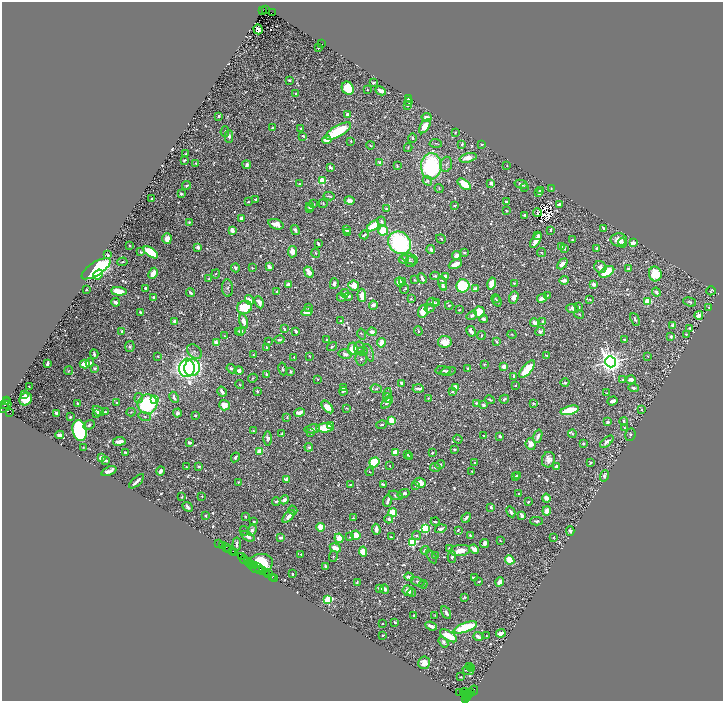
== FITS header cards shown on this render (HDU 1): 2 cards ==
NAXIS1  =                 1442
NAXIS2  =                 1398

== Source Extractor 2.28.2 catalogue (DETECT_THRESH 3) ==
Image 1442 x 1398 px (HDU 1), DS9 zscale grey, zoomed out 1/2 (1 PNG px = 2 x 2 image px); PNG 725 x 703 px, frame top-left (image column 2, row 1398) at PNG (2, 2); each listed source drawn as its Kron ellipse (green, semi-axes under 4 px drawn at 4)
Background 1.1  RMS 0.011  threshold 0.0326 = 3 sigma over >= 5 px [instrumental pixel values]
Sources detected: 1270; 132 cannot appear on this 1/2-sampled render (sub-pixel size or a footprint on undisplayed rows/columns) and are neither listed nor drawn; of the other 1138, the 500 brightest by FLUX_AUTO listed and drawn (638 fainter detections omitted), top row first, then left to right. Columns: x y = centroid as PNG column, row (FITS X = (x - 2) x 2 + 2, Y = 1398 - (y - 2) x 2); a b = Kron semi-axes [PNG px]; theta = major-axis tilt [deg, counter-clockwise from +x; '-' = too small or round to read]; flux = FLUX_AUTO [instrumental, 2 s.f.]
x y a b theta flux
265 9 3 2 - 450
262 10 2 1 - 150
273 13 4 1 - 240
258 29 5 3 - 19
322 43 2 1 - 3.1
318 48 2 2 - 5.2
290 80 4 2 - 5.8
373 82 4 3 - 5.8
348 88 7 5 -56 140
367 90 2 2 - 3
381 91 5 3 - 21
296 94 3 2 - 3.6
409 98 3 3 - 7.5
409 102 3 3 - 7.1
408 106 4 3 - 6.9
347 114 3 3 - 12
219 116 2 2 - 7.3
427 117 5 3 - 15
425 126 8 4 56 41
272 128 3 2 - 11
301 128 3 2 - 2.8
338 131 14 5 30 160
225 132 5 4 - 5.4
455 132 3 2 - 4.1
229 136 6 4 -89 9.1
303 136 3 2 - 3.3
412 138 4 3 - 4.6
327 140 4 3 - 52
351 141 3 2 - 4.9
436 143 6 3 -3 3.3
462 144 3 3 - 6
481 144 3 2 - 2.9
370 145 4 3 - 2.9
408 148 4 2 - 3.5
186 154 3 2 - 3.3
468 158 8 4 15 34
184 160 4 2 - 5
196 163 3 2 - 3.7
380 163 3 3 - 18
446 164 8 5 73 8.5
247 165 4 2 - 13
397 166 4 2 - 3.3
431 166 13 10 88 420
507 166 2 2 - 3.3
330 167 4 2 - 6.9
322 181 3 3 - 230
427 181 5 4 - 4.9
491 183 4 3 - 15
299 184 4 3 - 4
464 184 8 4 -38 78
521 184 6 4 -15 12
187 185 4 2 - 5
525 187 3 3 - 3
439 188 4 3 - 2.8
551 189 3 2 - 3
541 191 4 3 - 8.7
539 192 4 3 - 5
181 194 2 2 - 16
329 196 6 2 -11 5.8
152 199 3 2 - 4.8
256 199 3 2 - 6.9
349 200 5 4 - 17
248 202 3 2 - 4.5
506 202 2 2 - 5.2
314 204 2 2 - 5.5
323 204 4 4 - 3.5
559 204 3 2 - 9.9
455 206 4 2 - 5.4
310 207 4 4 - 12
309 209 3 2 - 3.6
387 209 3 2 - 4.6
506 211 3 2 - 3.9
537 213 4 2 - 2.7
525 215 3 2 - 21
242 218 3 3 - 15
382 221 5 4 - 7.2
189 222 3 3 - 4.7
276 224 8 5 -19 28
373 226 7 4 37 71
604 228 4 2 - 8.9
346 229 4 3 - 13
232 230 4 3 - 27
295 230 5 3 - 9.3
550 230 4 2 - 3.6
383 231 5 5 - 120
347 232 4 3 - 8.1
364 235 4 2 - 8.7
538 235 4 3 - 7
167 239 5 4 - 19
441 239 5 3 - 3.6
573 239 4 2 - 2.8
536 240 9 3 60 30
619 240 8 6 -1 30
400 243 12 10 -41 460
622 243 5 3 - 11
633 243 3 2 - 60
318 244 3 2 - 5.7
129 245 2 2 - 5.3
562 246 3 3 - 8.6
198 247 3 2 - 18
597 248 3 2 - 11
431 249 4 3 - 13
564 249 3 2 - 8.2
141 252 3 3 - 4.9
151 252 8 4 -34 120
292 252 6 4 84 27
541 252 4 3 - 3.6
316 253 4 3 - 2.8
464 253 3 2 - 3.8
108 255 3 2 - 5.1
456 256 4 3 - 15
404 259 5 3 - 11
410 259 8 5 -22 6.8
122 262 5 2 - 3.5
410 262 5 5 - 8.1
455 264 7 3 26 35
562 264 6 3 46 23
269 266 4 3 - 14
600 267 6 5 - 14
235 268 4 3 - 11
252 268 2 2 - 2.8
96 269 16 6 33 550
629 269 4 2 - 9.3
309 272 6 3 -68 39
607 272 8 4 31 120
153 273 6 3 64 39
98 274 5 4 - 52
216 274 4 2 - 3.3
655 274 7 6 - 86
435 276 5 3 - 4.6
446 276 4 4 - 20
422 278 5 2 - 8.8
209 279 3 3 - 3
414 280 3 2 - 3.1
564 280 5 3 - 13
399 282 4 4 - 38
402 282 4 3 - 26
492 283 6 4 77 35
514 283 3 2 - 3.8
334 284 5 3 - 11
443 284 7 3 -75 13
593 284 3 3 - 16
289 285 4 3 - 19
354 285 5 5 - 29
463 286 7 6 - 330
443 287 3 2 - 7.9
145 288 2 2 - 9.4
227 288 9 5 -84 6.4
87 289 3 2 - 3.5
404 289 5 2 - 2.7
475 289 4 4 - 11
119 291 7 4 -5 69
711 291 5 3 - 3.4
277 292 3 2 - 6.9
656 292 4 2 - 9.9
190 293 4 2 - 6.9
345 293 4 4 - 16
362 295 6 3 -86 44
547 295 3 2 - 2.9
349 296 3 3 - 7.5
154 297 3 2 - 9.3
341 297 4 3 - 4.6
514 297 6 4 69 22
542 298 5 3 - 21
411 299 2 2 - 3.7
496 299 4 3 - 2.7
590 299 3 2 - 5.7
249 300 5 3 - 16
497 301 5 3 - 3.4
648 301 4 4 - 81
116 302 4 3 - 16
259 302 6 3 -66 25
433 302 6 3 -18 8
690 302 6 4 -18 5.3
436 303 2 2 - 3.1
373 305 4 4 - 14
449 305 4 3 - 5.3
244 307 7 6 - 98
308 307 4 3 - 3.3
579 307 4 3 - 5.8
430 308 5 2 - 3.7
709 308 3 2 - 3
573 309 6 4 -7 12
459 310 3 2 - 2.7
423 311 7 4 67 48
140 312 3 2 - 8
307 312 5 3 - 41
479 312 6 5 - 58
579 314 5 3 - 3.6
472 315 6 4 35 8.1
699 315 4 4 - 27
483 319 4 3 - 7.2
635 319 7 3 -65 6.9
244 321 7 4 -78 23
341 321 2 2 - 6.2
175 322 2 2 - 48
543 322 3 3 - 15
535 323 4 3 - 19
673 326 4 3 - 18
690 328 3 2 - 4.1
284 329 3 2 - 4.7
122 331 4 3 - 4.8
238 331 2 2 - 3.3
241 331 4 3 - 8.8
296 331 4 2 - 8
418 331 4 2 - 3.2
471 331 6 3 -59 17
540 331 5 4 - 14
372 332 4 3 - 17
362 334 5 3 - 3.1
512 334 5 3 - 3.4
686 334 4 2 - 4.2
482 335 4 2 - 3.6
224 336 2 2 - 4.5
671 336 3 3 - 6.5
625 339 3 2 - 5.5
279 340 5 3 - 10
327 340 2 2 - 3.6
216 342 3 2 - 53
268 342 2 2 - 3.2
445 342 7 6 - 40
497 342 3 2 - 4.9
381 343 5 3 - 52
130 346 5 4 - 5.4
267 347 4 3 - 4.6
332 347 5 3 - 5.3
359 348 6 5 - 6.3
353 349 6 5 - 60
362 351 5 4 - 5
194 352 8 6 -45 7.7
369 353 9 2 -71 3.2
94 354 5 2 - 9.1
345 354 6 4 -12 11
253 355 2 2 - 3.3
546 355 3 2 - 3
158 356 2 2 - 4.7
309 356 3 3 - 4
648 356 3 2 - 2.7
294 357 2 2 - 2.9
361 359 7 6 - 7.6
610 362 6 5 - 3600
90 363 4 3 - 13
47 364 3 2 - 15
85 364 5 4 - 57
484 364 2 2 - 3.3
503 367 4 3 - 21
95 368 3 2 - 7.1
187 368 9 8 - 1100
192 368 8 7 - 400
468 368 3 2 - 4.6
231 369 5 3 - 9.7
283 369 6 3 -80 4.3
527 369 11 4 50 100
443 370 8 3 -4 5.3
69 371 4 4 - 3.1
239 371 4 4 - 11
448 371 8 4 10 9
291 372 3 2 - 3.7
266 374 3 2 - 4.7
514 376 4 2 - 6.2
253 378 5 3 - 3.2
318 379 2 2 - 3.3
623 380 2 2 - 4.7
631 380 5 3 - 16
565 382 4 3 - 6.7
401 383 3 2 - 8.2
240 385 5 4 - 3
515 385 3 2 - 2.8
29 387 3 2 - 3.4
456 387 4 3 - 28
343 388 2 2 - 8.2
634 388 5 4 - 8.7
376 389 6 4 -11 3.7
418 389 6 2 -2 13
257 391 3 2 - 5
343 391 4 2 - 5.1
222 392 5 2 - 19
452 392 3 3 - 5.6
607 393 2 2 - 3.5
387 394 6 3 71 4.5
25 395 2 2 - 4.3
174 397 6 4 -63 10
139 398 5 4 - 3.8
387 398 4 3 - 5.4
428 398 3 3 - 3.4
26 399 7 6 - 64
504 399 5 3 - 5.7
7 400 2 1 - 75
155 400 4 3 - 48
490 400 5 2 - 5.4
612 401 5 3 - 18
6 402 3 2 - 190
387 402 7 4 49 15
117 403 3 2 - 3.3
476 403 3 2 - 3.9
533 403 3 3 - 3.8
5 404 2 2 - 290
78 404 4 3 - 5.9
148 404 10 9 - 430
224 405 5 5 - 24
484 405 4 3 - 7.2
6 407 7 3 47 660
327 407 7 4 -48 27
347 408 3 2 - 2.7
642 409 4 3 - 9.2
570 410 9 4 15 150
98 411 6 3 -35 24
105 412 3 2 - 3
131 412 4 3 - 2.7
10 413 2 2 - 730
57 413 4 3 - 12
177 413 4 4 - 9.2
299 413 5 3 - 21
96 414 3 2 - 5.3
195 415 2 2 - 4.8
145 416 6 3 -16 4.2
70 417 3 2 - 2.7
287 417 3 3 - 2.8
391 421 4 3 - 65
608 422 2 2 - 9.1
624 422 4 2 - 8.4
89 425 6 4 28 7.3
382 425 5 3 - 4.6
330 426 4 3 - 41
325 428 8 4 2 73
625 428 3 2 - 3.1
312 429 8 4 9 9
80 430 11 7 -78 430
253 431 3 2 - 4.4
311 433 3 2 - 5.9
282 434 3 2 - 4.3
572 434 4 2 - 3.6
60 435 4 3 - 24
630 435 6 5 - 5.3
483 436 2 2 - 4
500 436 3 3 - 8
538 436 7 3 71 16
267 438 7 4 -89 10
458 439 4 4 - 4.2
119 441 6 3 7 26
607 442 8 4 40 13
189 443 4 3 - 6.4
583 443 3 3 - 3.9
531 444 6 5 - 25
309 447 4 3 - 5
83 448 3 2 - 3.2
454 449 3 2 - 5.3
260 451 4 3 - 47
125 452 3 3 - 5.7
395 452 4 4 - 56
432 453 3 2 - 4.9
407 454 3 3 - 6.1
235 457 5 3 - 6
409 457 4 3 - 4.7
101 458 3 3 - 36
548 460 8 6 71 20
106 461 3 2 - 9.9
374 462 5 4 - 120
590 462 3 3 - 5.5
475 463 4 3 - 3.7
440 464 5 4 - 4.6
199 466 3 2 - 6.6
390 466 3 2 - 3.9
556 466 4 4 - 9.3
186 467 2 2 - 3.9
435 467 5 3 - 10
109 471 8 3 23 20
160 471 4 3 - 16
471 471 2 2 - 3.1
370 472 4 3 - 3.2
518 475 3 3 - 7.5
604 476 6 4 76 7
515 477 2 2 - 3.3
287 479 3 3 - 33
137 481 9 2 43 14
238 482 3 3 - 3.6
420 483 6 4 -19 30
383 484 4 3 - 5.5
350 485 4 2 - 3
416 486 3 2 - 3
403 493 6 3 18 13
519 493 4 2 - 3.4
396 495 7 4 -14 7
202 496 2 2 - 5.2
182 497 2 2 - 3.4
546 498 4 3 - 26
284 500 5 3 - 14
276 501 4 2 - 5.4
388 501 6 2 70 12
528 502 4 3 - 5
188 507 6 3 -43 8.8
491 507 3 2 - 8.9
293 510 5 3 - 3.3
547 511 4 4 - 34
393 512 4 4 - 74
511 512 6 3 -62 12
522 515 4 3 - 14
206 516 2 2 - 6.9
289 516 7 3 46 24
245 517 4 3 - 2.9
353 518 3 2 - 7.9
466 518 5 2 - 10
389 519 4 3 - 8.4
435 521 4 2 - 4.2
536 521 6 3 -1 8.2
254 522 3 2 - 4.8
321 527 4 4 - 54
425 528 3 3 - 390
376 529 5 3 - 20
441 529 6 3 16 11
252 530 6 4 69 8
458 530 3 2 - 2.8
244 531 5 3 - 3.3
570 531 5 3 - 8.2
356 535 4 4 - 40
248 536 7 3 -28 13
417 536 4 3 - 3.1
470 536 4 2 - 5.7
281 537 4 3 - 14
350 537 3 3 - 2.9
391 537 4 2 - 3.9
554 537 2 2 - 3.1
339 538 5 4 - 41
500 541 2 2 - 3
412 542 3 3 - 380
484 543 4 3 - 16
219 544 2 1 - 90
237 544 6 2 84 10
223 545 3 1 - 15
226 547 3 1 - 190
335 548 6 3 -24 39
228 549 3 1 - 140
449 549 4 3 - 9.1
474 549 5 4 - 21
425 550 4 2 - 9.8
460 550 10 5 7 38
232 551 3 1 - 170
363 552 5 4 - 58
234 553 2 1 - 170
301 554 2 2 - 3.3
241 556 3 1 - 180
333 556 5 3 - 3.1
436 556 4 3 - 4.3
432 557 7 4 -58 4.7
452 557 6 3 90 7.4
244 559 4 1 - 200
510 560 5 4 - 100
247 562 2 1 - 47
250 563 2 2 - 150
251 564 2 1 - 180
260 564 12 9 10 220
254 566 2 1 - 94
326 566 3 3 - 7.6
258 568 2 1 - 180
260 569 3 1 - 110
263 570 2 1 - 140
267 573 2 1 - 97
268 574 2 1 - 130
292 574 3 2 - 3.1
272 577 2 1 - 65
409 577 5 3 - 12
274 578 2 1 - 87
474 578 4 2 - 7.6
479 581 4 2 - 3.3
357 582 4 2 - 4.6
418 582 7 4 -22 6
500 582 5 3 - 31
423 584 4 2 - 3.2
380 588 3 2 - 11
385 589 5 3 - 14
408 591 5 5 - 33
412 593 4 3 - 7.2
464 597 4 3 - 4.4
328 600 3 3 - 370
446 613 7 3 -59 13
435 615 2 2 - 3.2
414 616 3 2 - 3.6
395 622 3 2 - 4.4
382 624 2 2 - 2.9
431 626 6 2 -21 21
465 627 12 4 19 170
501 633 5 3 - 36
383 635 3 2 - 3.8
448 636 9 4 -31 86
486 636 2 2 - 2.8
478 637 5 3 - 19
443 642 6 3 -53 8.5
424 663 6 6 - 20
469 666 3 3 - 2.7
472 668 4 4 - 3.9
468 670 6 3 -22 7.4
461 677 3 2 - 3.3
474 690 5 3 - 200
464 692 4 3 - 590
460 693 2 1 - 88
471 693 4 2 - 310
465 695 2 1 - 89
467 695 5 2 - 220
470 695 2 1 - 91
465 699 3 1 - 55
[638 fainter detections neither listed nor drawn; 132 sub-pixel or undisplayed-footprint detections neither listed nor drawn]